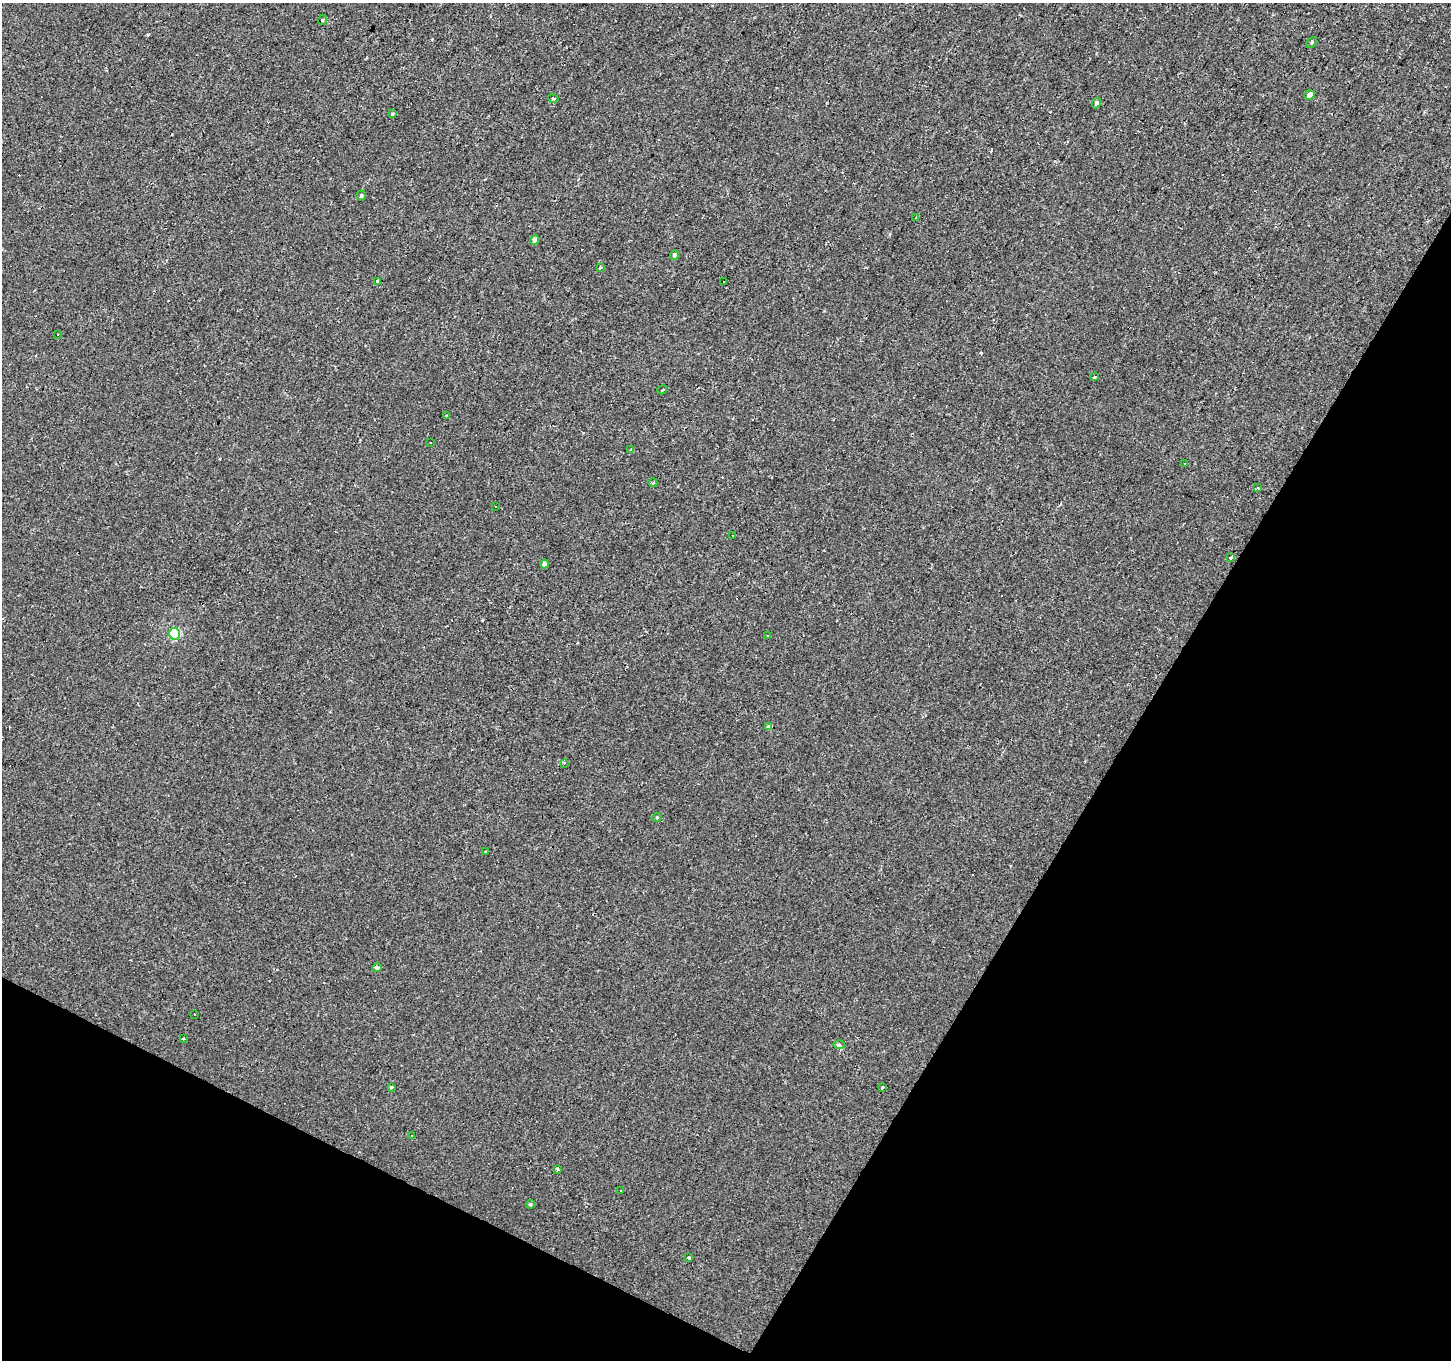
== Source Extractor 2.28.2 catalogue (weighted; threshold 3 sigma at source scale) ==
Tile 15 of 4 x 4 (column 3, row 4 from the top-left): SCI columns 2898-4346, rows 259-1616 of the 5794 x 5883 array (HDU 1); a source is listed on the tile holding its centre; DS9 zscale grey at full resolution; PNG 1453 x 1362 px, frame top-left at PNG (2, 3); each listed source drawn as its Kron ellipse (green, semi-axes under 4 px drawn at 4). Shown black and unused: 28% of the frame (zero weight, under 2 of 3 exposures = <1% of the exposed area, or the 3 px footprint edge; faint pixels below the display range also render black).
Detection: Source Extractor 2.28.2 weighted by HDU 2 'WHT'; one run over the whole footprint, this tile lists its part. Background -8.71e-05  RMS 0.0051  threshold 0.023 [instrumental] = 3 sigma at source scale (4.5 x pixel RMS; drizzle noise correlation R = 1.50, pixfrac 1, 0.0396/0.0396 arcsec/px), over >= 5 px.
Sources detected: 58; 15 cosmic-ray / hot-pixel residue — neither listed nor drawn; the other 43 listed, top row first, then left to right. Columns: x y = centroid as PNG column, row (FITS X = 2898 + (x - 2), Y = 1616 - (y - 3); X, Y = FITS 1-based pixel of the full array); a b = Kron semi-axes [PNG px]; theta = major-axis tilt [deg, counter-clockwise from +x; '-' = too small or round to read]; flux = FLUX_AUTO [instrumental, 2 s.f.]
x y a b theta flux
322 20 5 3 - 0.44
1312 42 6 4 47 0.71
1310 95 5 4 - 3.6
553 98 5 3 - 0.76
1096 103 5 4 - 1
392 114 4 3 - 0.54
361 195 5 4 - 0.87
916 218 3 2 - 0.53
535 240 5 4 - 2.1
674 255 4 4 - 1.3
600 267 3 3 - 0.43
377 281 4 3 - 3.7
724 281 3 3 - 1.3
58 335 3 3 - 1.3
1094 377 3 3 - 2.8
662 390 5 2 - 0.5
446 416 3 3 - 0.44
430 442 3 2 - 0.51
631 450 3 3 - 0.88
1184 463 3 3 - 2.2
653 483 4 4 - 0.67
1257 488 3 3 - 3.1
495 507 3 3 - 1
733 536 3 3 - 2.5
1231 557 3 3 - 1.6
544 564 4 4 - 1.5
175 634 6 5 - 38
767 636 3 2 - 0.6
769 727 4 4 - 2
564 763 4 3 - 0.58
657 817 5 3 - 0.49
486 851 3 2 - 0.7
377 968 5 4 - 1.3
194 1014 2 2 - 0.44
183 1039 3 3 - 3.6
839 1045 6 4 -1 0.87
391 1087 3 3 - 0.57
882 1087 3 2 - 0.7
412 1135 2 2 - 0.52
557 1169 3 3 - 3.9
620 1191 3 2 - 0.5
530 1204 5 4 - 0.71
689 1258 4 3 - 0.55